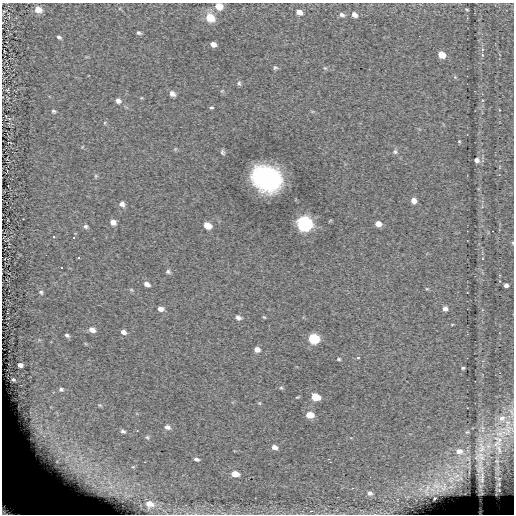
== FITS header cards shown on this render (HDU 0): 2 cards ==
NAXIS1  =                  512
NAXIS2  =                  512

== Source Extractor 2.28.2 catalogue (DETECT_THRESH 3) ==
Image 512 x 512 px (HDU 0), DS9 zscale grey, 1 PNG px = 1 image px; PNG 516 x 516 px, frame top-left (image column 1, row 512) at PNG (2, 3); no overlay
Background 0.0124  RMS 8.1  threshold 24.2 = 3 sigma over >= 5 px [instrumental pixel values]
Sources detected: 93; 1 with non-positive FLUX_AUTO (blend fragments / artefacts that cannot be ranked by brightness) is not listed; the other 92 listed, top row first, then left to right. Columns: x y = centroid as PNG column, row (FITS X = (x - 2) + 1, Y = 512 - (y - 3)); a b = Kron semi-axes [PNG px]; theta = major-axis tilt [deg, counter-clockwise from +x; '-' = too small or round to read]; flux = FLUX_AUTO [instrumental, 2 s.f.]
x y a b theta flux
219 6 7 6 - 8400
38 9 7 6 - 6100
467 9 4 3 - 590
299 12 7 5 -27 3600
354 14 6 4 -40 3000
342 15 6 5 - 1500
210 18 12 9 -38 8100
139 33 5 4 - 1000
59 37 4 3 - 1100
213 44 5 4 - 2700
442 55 6 5 - 11000
275 67 6 5 - 910
325 68 6 4 -43 630
455 77 5 5 - 630
239 83 6 5 - 960
172 94 6 5 - 2300
118 101 7 6 - 2200
211 107 3 3 - 1900
53 111 5 4 - 800
105 123 5 3 - 470
459 141 4 4 - 450
222 152 6 5 - 1100
395 152 7 6 - 1100
476 160 5 5 - 1700
96 176 5 5 - 690
266 179 22 17 -28 95000
414 200 6 5 - 3200
122 204 7 5 -42 2100
113 222 6 5 - 3100
304 224 8 7 - 170000
378 224 6 5 - 3500
207 225 7 5 -28 6300
86 226 6 6 - 1100
492 231 2 2 - 260
53 237 3 3 - 13000
74 238 3 3 - 13000
513 243 5 3 - 500
46 255 2 2 - 13000
78 257 3 3 - 13000
61 268 3 3 - 13000
168 272 6 5 - 1200
147 284 7 5 -27 2200
506 285 4 4 - 2100
427 289 5 3 - 500
41 292 6 5 - 960
160 309 6 5 - 2400
445 309 5 5 - 2000
264 317 5 3 - 510
238 318 6 4 -20 1700
92 330 7 5 -25 3300
123 332 5 4 - 2200
67 335 6 4 -34 1300
314 339 7 6 - 35000
257 349 6 5 - 2400
358 357 4 3 - 550
339 359 4 3 - 680
20 365 4 4 - 1600
463 368 3 3 - 690
13 379 3 2 - 480
281 388 6 4 0 660
61 389 3 3 - 750
315 397 6 5 - 13000
259 403 5 5 - 580
511 412 16 4 -74 2300
310 415 6 5 - 9200
502 418 10 9 - 4600
167 427 7 5 -21 2000
508 430 20 18 67 13000
123 431 5 3 - 1100
467 432 6 5 - 870
147 437 5 4 - 700
499 439 16 9 -28 8800
274 447 6 4 -9 2600
481 448 22 13 -88 13000
499 449 20 9 -76 9000
459 451 9 7 -6 4700
480 457 20 17 15 14000
196 459 6 4 -19 1600
497 461 10 7 -70 2700
480 467 25 10 89 6900
235 474 6 4 -8 8400
456 475 13 10 -41 6400
482 478 21 8 85 3300
451 480 12 10 46 6900
499 484 5 4 - 700
436 486 16 13 -13 9800
427 490 21 8 80 4000
499 490 4 4 - 560
370 493 6 5 - 1700
435 498 3 2 - 460
149 504 6 4 -13 5700
11 506 29 19 -31 96000
At the frame edge (FLAGS 8, measured only in part): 3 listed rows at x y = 219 6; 513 243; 11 506
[1 non-positive-flux detection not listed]